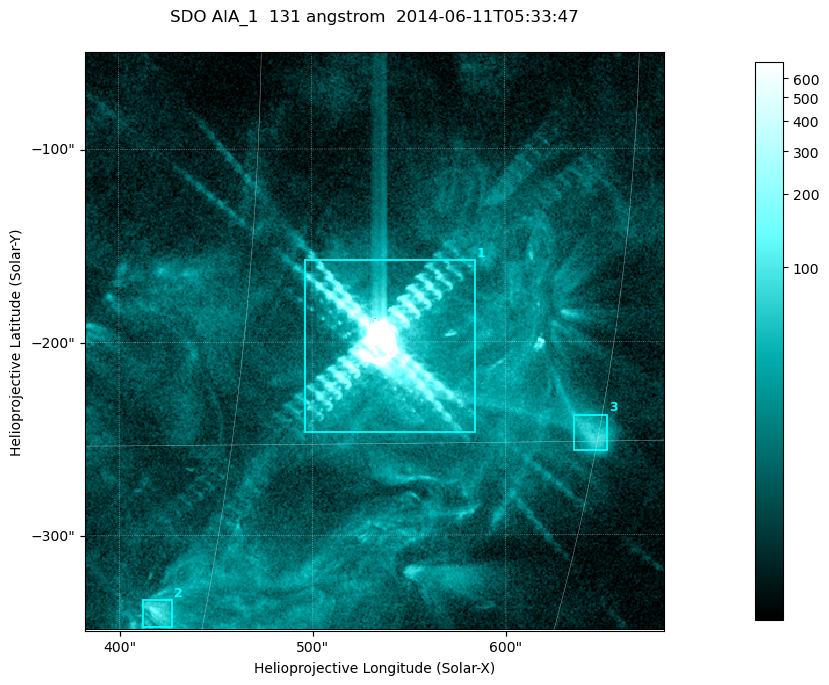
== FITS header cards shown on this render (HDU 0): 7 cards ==
TELESCOP= 'SDO     '           /
INSTRUME= 'AIA_1   '           /
WAVELNTH=                  131 /
WAVEUNIT= 'angstrom'           /
DATE-OBS= '2014-06-11T05:33:47.63' /
CTYPE1  = 'HPLN-TAN'           /
CTYPE2  = 'HPLT-TAN'           /

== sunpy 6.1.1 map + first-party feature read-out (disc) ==
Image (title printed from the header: SDO AIA_1  131 angstrom  2014-06-11T05:33:47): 499 x 499 px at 0.601 arcsec/px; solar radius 945 arcsec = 1573 px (partial field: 3.2% of the solar disc is inside the frame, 100% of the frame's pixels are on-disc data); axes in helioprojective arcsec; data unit not stated in the header (colour bar unlabelled)
Orientation: roll -0.139 deg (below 1 deg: not rotated)
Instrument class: DISC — disc imager (sunpy class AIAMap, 131 A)
Bright regions (active regions / flare kernels): reference = the on-disc median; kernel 5 px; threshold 5 sigma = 41.5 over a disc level ~9.66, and >= 1.15x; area >= 249 px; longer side >= 6 px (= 3.6 arcsec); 3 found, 3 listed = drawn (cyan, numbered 1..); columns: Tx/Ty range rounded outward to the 2 arcsec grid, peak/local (2 s.f.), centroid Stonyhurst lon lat
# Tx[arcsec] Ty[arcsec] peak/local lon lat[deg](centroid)
1 496..586 -248..-156 1686 +35 -12
2 412..428 -348..-332 13 +28 -21
3 634..654 -256..-238 8.9 +45 -15